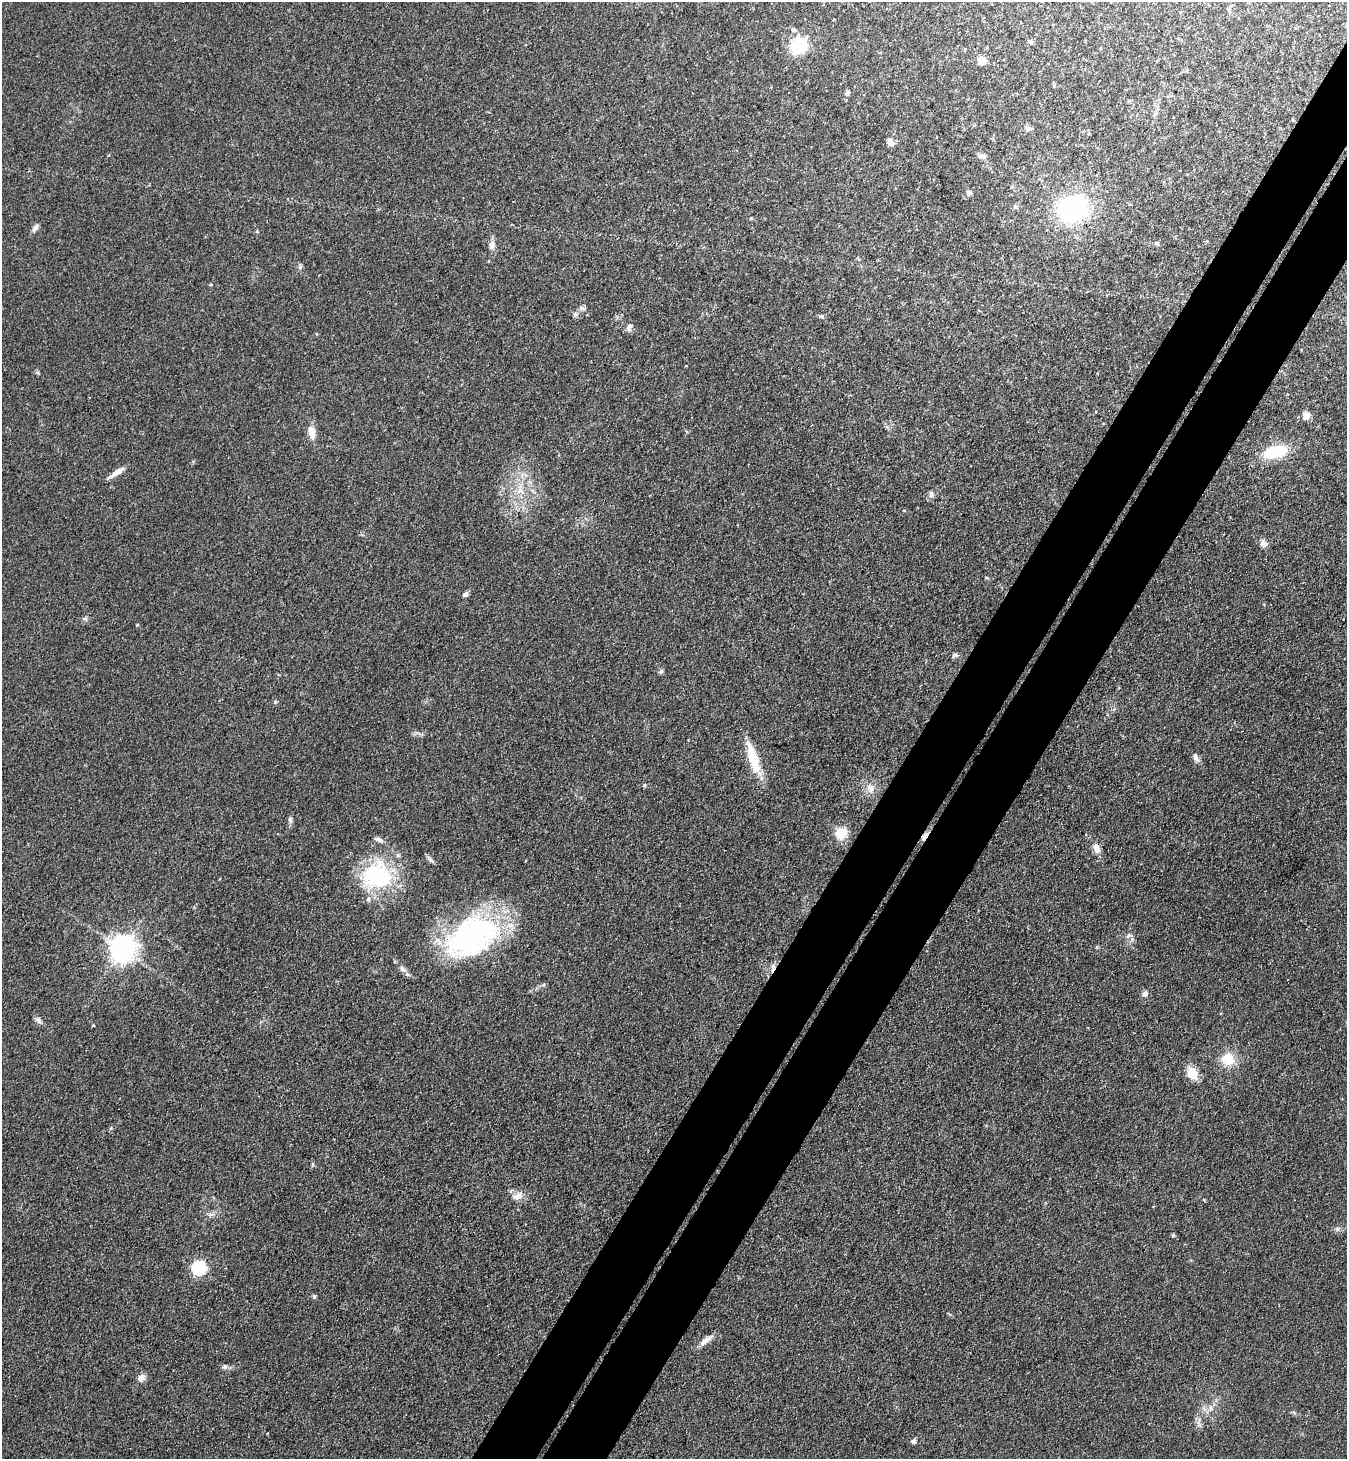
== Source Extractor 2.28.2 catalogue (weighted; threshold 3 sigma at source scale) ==
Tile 10 of 4 x 4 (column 2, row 3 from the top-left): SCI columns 1546-2890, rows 1492-2948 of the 5919 x 5897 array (HDU 1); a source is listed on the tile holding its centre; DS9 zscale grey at full resolution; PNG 1349 x 1461 px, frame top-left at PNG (2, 2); no overlay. Shown black and unused: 8% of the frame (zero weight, under 3 of 4 exposures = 5% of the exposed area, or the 3 px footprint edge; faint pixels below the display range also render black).
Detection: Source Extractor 2.28.2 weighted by HDU 2 'WHT'; one run over the whole footprint, this tile lists its part. Background 0.141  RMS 0.0079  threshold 0.0354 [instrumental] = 3 sigma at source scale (4.5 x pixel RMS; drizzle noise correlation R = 1.50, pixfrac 1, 0.05/0.05 arcsec/px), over >= 5 px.
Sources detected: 64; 1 cosmic-ray / hot-pixel residue — not listed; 2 inside a brighter listed object's ellipse — not listed separately; the other 61 listed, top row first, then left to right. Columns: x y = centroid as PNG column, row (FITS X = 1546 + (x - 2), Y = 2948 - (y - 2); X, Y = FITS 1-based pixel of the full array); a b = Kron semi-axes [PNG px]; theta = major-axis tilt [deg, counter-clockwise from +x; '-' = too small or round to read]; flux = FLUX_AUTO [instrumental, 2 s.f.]
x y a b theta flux
1229 9 7 5 71 1.8
1031 42 7 6 - 1.8
799 45 9 8 - 76
982 60 7 7 - 9.9
847 93 8 6 60 2.1
1028 128 7 7 - 2.6
890 142 7 6 - 5.8
982 156 9 6 -9 3.1
968 192 7 6 - 1.8
1015 206 7 5 -89 1.5
1072 209 21 18 16 130
751 218 6 3 18 0.82
35 228 13 6 56 2.8
1157 243 6 5 - 1.5
492 245 12 8 -85 4.4
300 267 7 6 - 1.8
582 308 7 6 - 2
821 316 6 4 28 1.3
629 327 11 8 62 3.1
1306 415 10 8 73 4.9
312 432 15 8 -79 7.7
1275 452 27 13 15 32
116 472 20 5 33 6.8
520 491 12 9 -10 7
931 495 9 5 88 2.6
1264 543 11 9 -38 4
465 594 7 6 - 2.2
85 618 7 4 -1 1.5
954 655 7 5 3 1.9
661 671 7 5 69 1.5
275 702 5 5 - 1.1
753 757 43 14 -75 25
1196 758 13 6 -64 3.2
645 785 6 3 70 0.86
870 788 16 9 -67 6.8
290 820 7 5 78 2
841 833 8 8 - 24
924 837 13 5 54 4.3
379 840 12 6 -19 3.1
1096 848 11 7 -65 6.1
377 876 40 36 1 72
1129 935 10 5 7 2.3
471 937 64 41 31 160
122 949 9 8 - 890
402 969 10 6 -39 3.1
1145 994 9 7 65 2.7
38 1020 11 6 -40 2.6
93 1025 4 3 - 0.71
1228 1059 12 12 - 20
1192 1073 18 12 -60 11
313 1164 6 4 88 1.1
518 1196 15 9 27 6.5
1338 1229 7 6 - 2.1
1173 1235 4 4 - 1.4
199 1268 6 6 - 130
314 1296 5 4 - 1.8
706 1340 23 7 38 5.8
224 1367 7 4 18 1.5
141 1378 10 8 41 4.7
1211 1408 7 4 -90 1.9
913 1441 6 5 - 2.5
Overlapping masked pixels (flux is a lower limit): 1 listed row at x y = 924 837